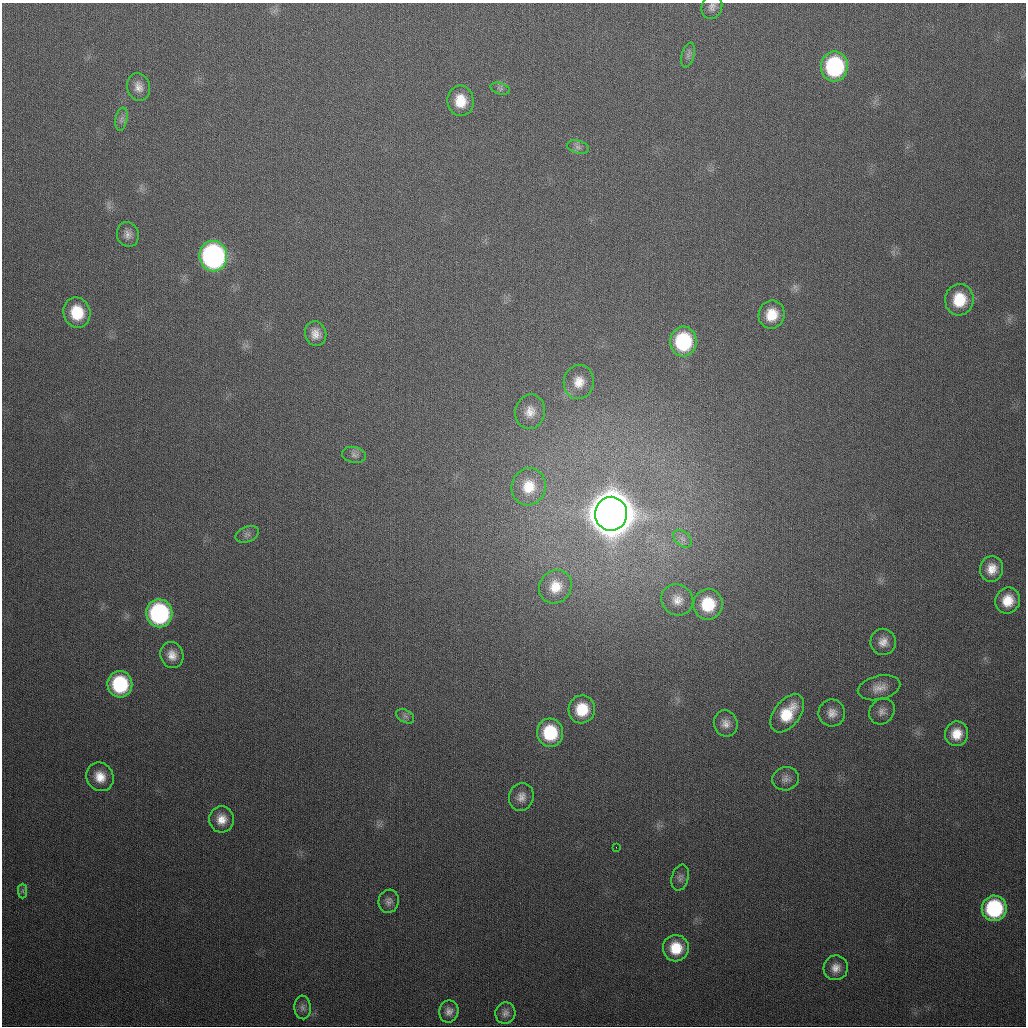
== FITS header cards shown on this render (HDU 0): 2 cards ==
NAXIS1  =                 1024
NAXIS2  =                 1024

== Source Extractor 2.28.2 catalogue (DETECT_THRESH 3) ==
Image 1024 x 1024 px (HDU 0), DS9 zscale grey, 1 PNG px = 1 image px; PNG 1028 x 1028 px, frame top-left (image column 1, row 1024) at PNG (2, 3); each listed source drawn as its Kron ellipse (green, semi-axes under 4 px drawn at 4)
Background 344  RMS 13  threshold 40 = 3 sigma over >= 5 px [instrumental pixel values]
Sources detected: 54; all 54 listed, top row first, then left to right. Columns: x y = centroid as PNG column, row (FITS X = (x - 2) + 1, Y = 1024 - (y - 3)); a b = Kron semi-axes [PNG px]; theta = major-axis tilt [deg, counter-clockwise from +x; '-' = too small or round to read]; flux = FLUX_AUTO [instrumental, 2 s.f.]
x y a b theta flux
712 7 12 10 68 5.2e+03
688 55 13 6 73 3.9e+03
834 66 15 13 81 1.1e+05
138 87 14 11 -74 7.9e+03
500 89 10 5 -17 2.6e+03
460 101 15 13 -84 1.9e+04
121 119 12 6 80 3.6e+03
578 147 11 6 -15 3.7e+03
128 234 12 10 -69 5.9e+03
213 256 15 14 - 2.7e+05
959 300 16 14 83 3.1e+04
77 313 15 13 -77 3.2e+04
772 315 14 13 - 1.9e+04
316 334 12 10 -74 8.5e+03
683 342 15 13 87 7.3e+04
579 382 17 15 82 1.4e+04
530 412 17 14 78 1.2e+04
354 455 12 8 -11 4.0e+03
529 487 19 17 74 2.2e+04
611 514 17 16 - 6.1e+06
247 534 12 7 21 4.1e+03
682 539 10 7 -41 5.0e+03
992 569 13 11 83 1.2e+04
555 587 17 16 - 1.8e+04
677 600 16 15 - 1.2e+04
1008 600 13 12 - 1.8e+04
708 604 15 14 - 3.8e+04
159 613 14 13 - 1.5e+05
883 642 13 13 - 8.9e+03
172 655 13 11 -71 9.7e+03
120 684 13 12 - 7.0e+04
879 688 21 12 13 1.1e+04
582 709 14 13 - 2.8e+04
882 711 14 12 46 6.6e+03
787 713 22 13 52 3.1e+04
832 713 13 13 - 8.9e+03
405 716 9 6 -30 3.3e+03
726 723 13 12 - 7.5e+03
550 733 14 13 - 4.7e+04
956 734 12 11 - 1.5e+04
100 777 15 13 -59 1.5e+04
785 779 13 11 15 5.9e+03
521 797 14 12 74 7.8e+03
221 819 13 12 - 1.2e+04
616 847 2 2 - 1.6e+03
680 878 13 8 74 4.2e+03
23 891 7 4 -90 2.0e+03
389 901 12 10 72 4.7e+03
994 908 13 12 - 8.9e+04
676 948 13 13 - 2.5e+04
836 968 12 12 - 8.8e+03
303 1007 12 8 -86 4.2e+03
449 1011 11 9 80 6.0e+03
505 1013 11 10 - 4.8e+03
At the frame edge (FLAGS 8, measured only in part): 1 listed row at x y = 712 7